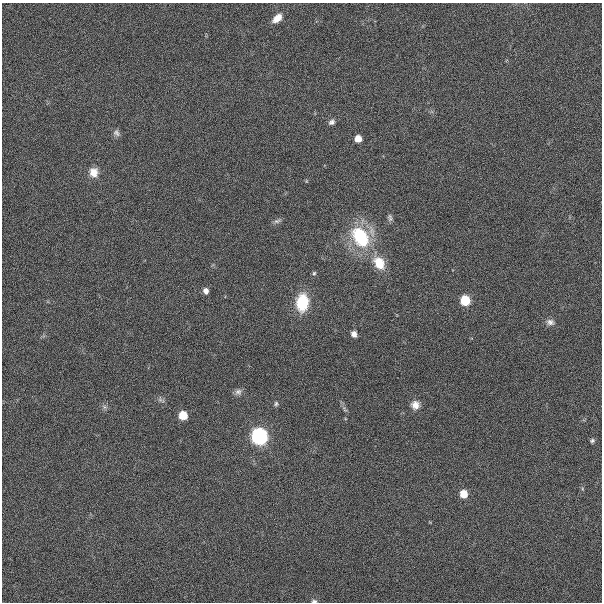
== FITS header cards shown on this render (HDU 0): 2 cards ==
NAXIS1  =                  600
NAXIS2  =                  600

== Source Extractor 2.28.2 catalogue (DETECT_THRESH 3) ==
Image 600 x 600 px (HDU 0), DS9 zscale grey, 1 PNG px = 1 image px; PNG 604 x 604 px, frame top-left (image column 1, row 600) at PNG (2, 3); no overlay
Background 0.00295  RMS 0.017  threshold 0.0499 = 3 sigma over >= 5 px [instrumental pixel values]
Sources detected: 23; all 23 listed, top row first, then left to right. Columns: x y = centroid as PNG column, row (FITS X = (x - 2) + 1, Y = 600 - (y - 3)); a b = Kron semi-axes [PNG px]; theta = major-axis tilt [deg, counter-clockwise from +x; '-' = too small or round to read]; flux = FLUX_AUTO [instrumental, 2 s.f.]
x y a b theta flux
277 18 11 6 41 11
332 122 7 6 - 3.3
116 133 10 7 -42 3.5
358 139 5 5 - 17
94 172 9 8 - 12
390 218 9 5 -83 2.6
277 221 10 5 15 2.8
360 237 16 11 -58 86
379 263 14 10 -57 22
314 273 5 5 - 1.5
206 291 5 4 - 6.5
465 300 6 6 - 66
302 302 16 11 86 42
550 322 9 8 - 4.3
354 334 6 5 - 5.3
238 392 9 8 - 4
276 404 6 5 - 1.9
415 405 9 9 - 8.2
183 415 6 5 - 38
259 436 7 6 - 680
592 441 5 4 - 2.1
463 494 6 5 - 26
314 601 9 5 -3 3.3
At the frame edge (FLAGS 8, measured only in part): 1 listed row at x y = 314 601